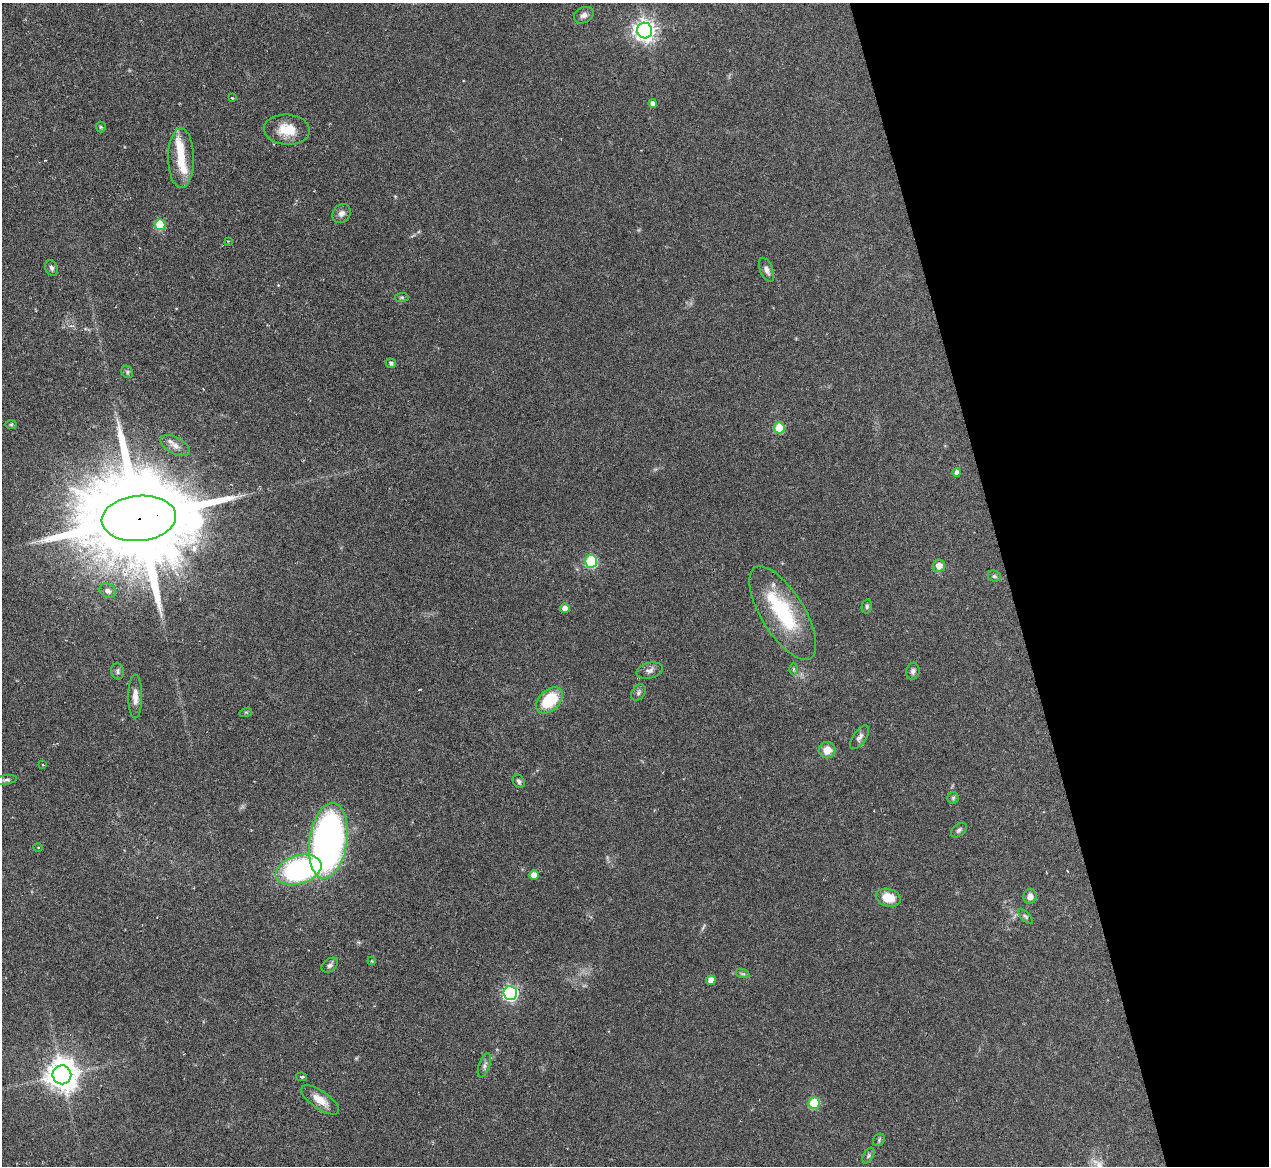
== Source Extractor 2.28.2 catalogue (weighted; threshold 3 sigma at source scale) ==
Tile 12 of 4 x 4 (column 4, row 3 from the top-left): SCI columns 4287-5553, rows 2072-3235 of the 5705 x 5824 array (HDU 1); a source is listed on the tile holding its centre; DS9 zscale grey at full resolution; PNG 1271 x 1168 px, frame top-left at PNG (2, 3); each listed source drawn as its Kron ellipse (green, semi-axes under 4 px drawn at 4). Shown black and unused: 21% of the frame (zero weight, under 3 of 6 exposures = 23% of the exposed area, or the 3 px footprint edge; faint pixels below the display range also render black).
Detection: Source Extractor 2.28.2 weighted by HDU 2 'WHT'; one run over the whole footprint, this tile lists its part. Background 0.0845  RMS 0.0046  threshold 0.0187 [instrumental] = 3 sigma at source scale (4.09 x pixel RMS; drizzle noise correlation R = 1.36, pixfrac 0.8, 0.05/0.05 arcsec/px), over >= 5 px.
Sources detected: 65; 4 inside a brighter listed object's ellipse — not listed separately; the other 61 listed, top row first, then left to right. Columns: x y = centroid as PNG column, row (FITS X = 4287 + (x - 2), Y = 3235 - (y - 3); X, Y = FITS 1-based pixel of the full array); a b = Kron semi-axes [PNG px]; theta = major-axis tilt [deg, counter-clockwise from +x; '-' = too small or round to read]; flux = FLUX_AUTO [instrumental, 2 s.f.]
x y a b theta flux
584 15 10 7 27 1.8
645 31 8 7 - 260
232 98 3 2 - 0.44
653 103 4 4 - 2.1
101 127 5 5 - 0.58
287 130 23 15 -4 9.6
181 158 30 13 -89 10
341 214 10 8 46 2.1
160 225 5 5 - 15
228 241 3 3 - 0.31
51 268 8 6 -66 1.2
767 270 13 6 -67 2
402 297 7 4 6 0.65
391 363 5 4 - 1
127 372 6 5 - 0.79
11 424 6 4 1 0.53
779 428 5 5 - 13
175 446 16 8 -29 3
957 472 4 4 - 1.7
139 518 37 22 5 12000
591 561 6 6 - 35
939 566 6 6 - 3.9
994 576 7 5 -24 0.8
108 591 9 6 -30 1.7
867 606 7 5 78 0.81
565 608 5 4 - 2.5
783 613 53 21 -58 35
794 669 6 4 -90 0.61
650 670 13 7 13 1.9
118 671 8 6 -78 1.1
913 671 8 6 80 1.3
638 692 9 6 58 1.2
135 696 22 7 90 3.8
549 700 15 10 44 17
246 712 6 4 17 0.55
859 737 14 6 55 1.7
827 750 8 8 - 4.9
43 765 3 3 - 0.37
6 780 11 4 7 1.1
519 781 7 5 -53 1
953 798 6 5 - 0.71
959 830 9 5 38 1
328 841 38 19 82 190
38 847 4 3 - 0.32
299 870 23 14 17 76
534 875 5 5 - 3.8
1030 896 7 6 - 2.7
888 898 12 8 -15 8.1
1025 916 9 4 -45 0.75
372 961 4 3 - 0.37
330 965 9 6 38 1.4
743 974 7 4 -18 0.78
711 980 5 4 - 3.9
510 993 7 6 - 97
484 1066 13 5 70 1.5
62 1075 9 9 - 680
302 1077 5 4 - 0.5
320 1100 22 9 -35 5.5
814 1103 5 5 - 20
879 1140 7 5 48 0.73
868 1155 8 5 60 0.82
Overlapping masked pixels (flux is a lower limit): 1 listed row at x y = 139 518